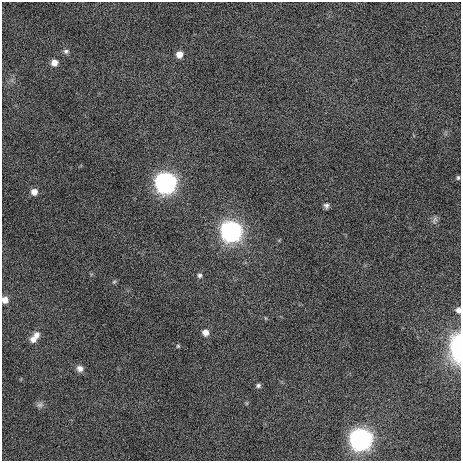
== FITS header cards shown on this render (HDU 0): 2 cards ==
NAXIS1  =                  459 / length of data axis 1
NAXIS2  =                  459 / length of data axis 2

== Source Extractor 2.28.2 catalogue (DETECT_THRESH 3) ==
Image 459 x 459 px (HDU 0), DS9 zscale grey, 1 PNG px = 1 image px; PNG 463 x 463 px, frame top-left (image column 1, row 459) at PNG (2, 2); no overlay
Background 284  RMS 8.6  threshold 25.8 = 3 sigma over >= 5 px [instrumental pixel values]
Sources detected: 23; all 23 listed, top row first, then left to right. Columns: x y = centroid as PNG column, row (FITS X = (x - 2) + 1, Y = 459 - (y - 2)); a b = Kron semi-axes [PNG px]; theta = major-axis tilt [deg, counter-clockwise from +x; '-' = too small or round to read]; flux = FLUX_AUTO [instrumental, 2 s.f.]
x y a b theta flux
66 51 7 6 - 1600
179 54 7 6 - 4700
54 62 7 7 - 4100
458 178 5 4 - 860
165 183 10 10 - 230000
34 192 7 7 - 4200
326 206 7 6 - 1700
435 220 11 6 57 1800
231 231 10 10 - 220000
200 275 6 6 - 1400
114 282 6 5 - 900
5 300 7 7 - 4100
458 310 6 6 - 2200
265 318 5 3 - 560
205 332 7 7 - 3600
36 335 9 8 - 3700
33 339 9 8 - 3600
178 346 5 5 - 730
457 347 23 10 89 58000
80 368 8 8 - 2900
258 385 6 5 - 1400
40 405 10 7 19 1900
360 439 10 10 - 280000
At the frame edge (FLAGS 8, measured only in part): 3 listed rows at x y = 5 300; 458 310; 457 347